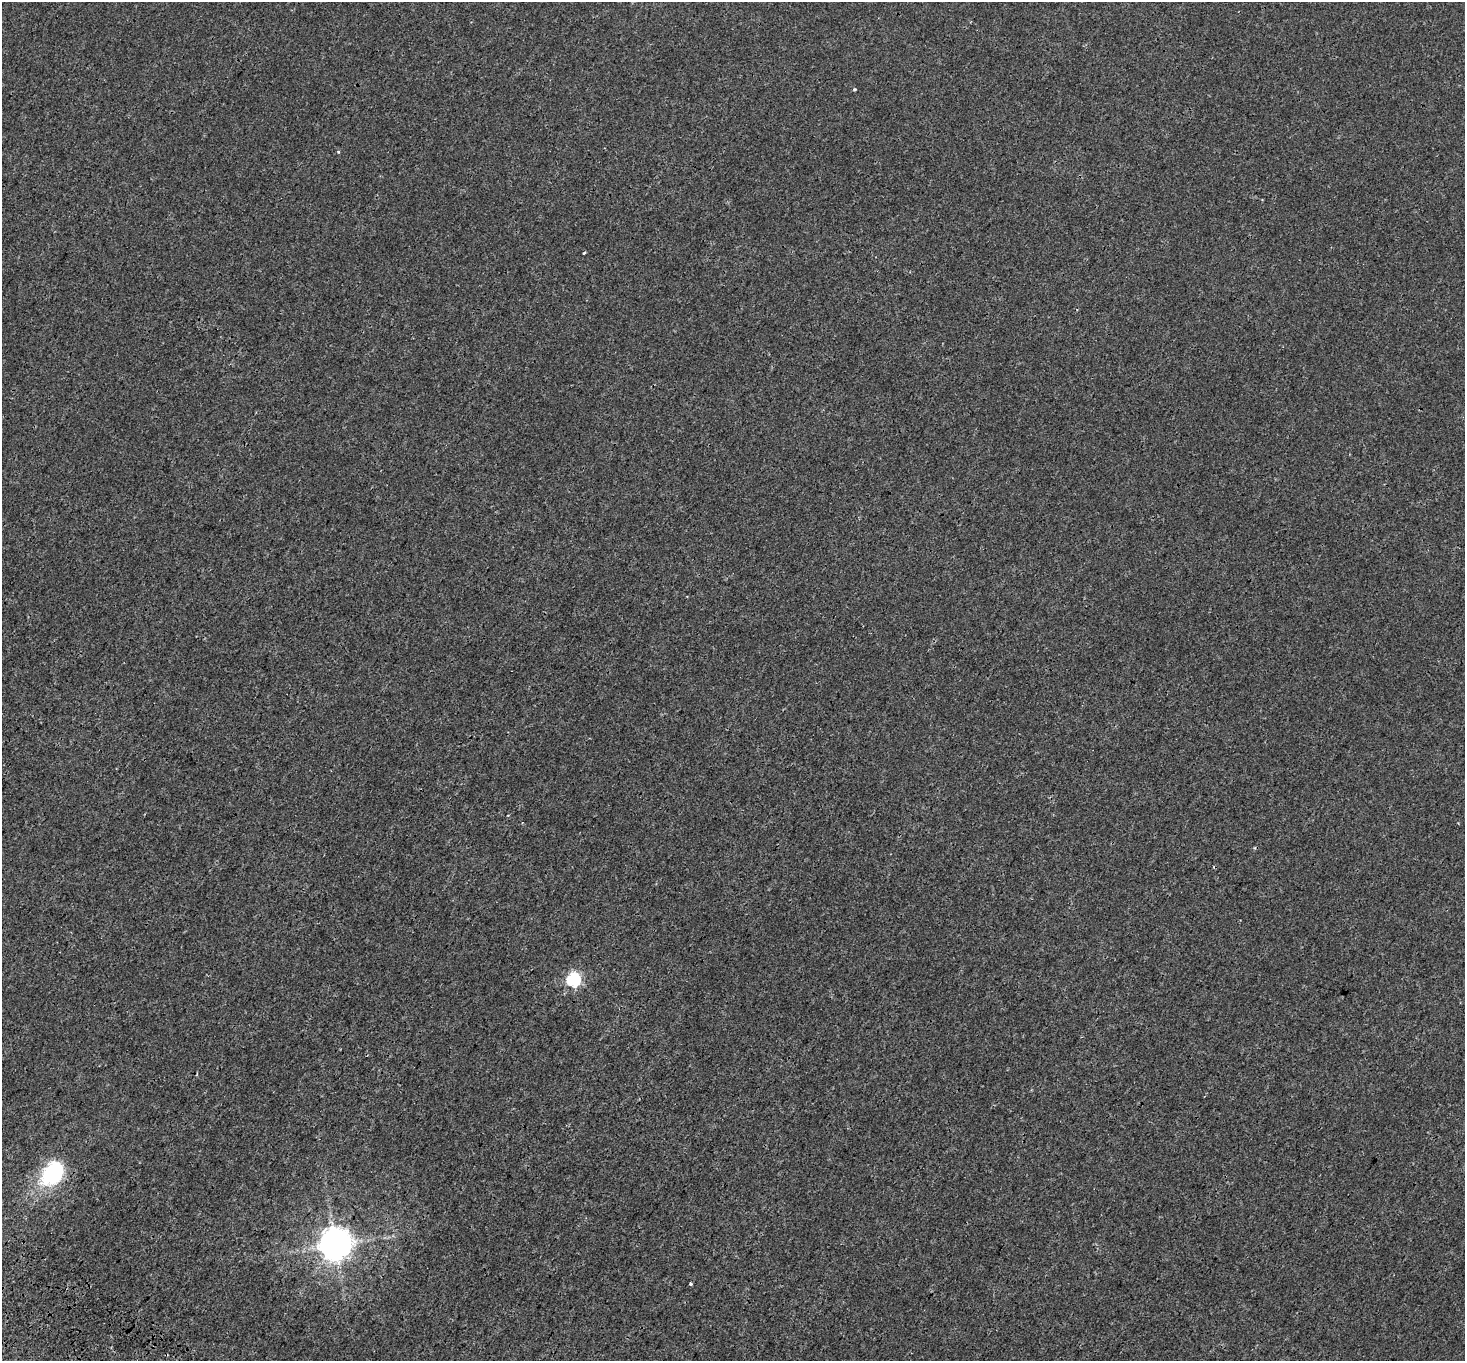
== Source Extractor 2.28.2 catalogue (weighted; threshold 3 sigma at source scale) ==
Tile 7 of 4 x 4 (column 3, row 2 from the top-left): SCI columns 3053-4515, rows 3054-4412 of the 6113 x 6170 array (HDU 1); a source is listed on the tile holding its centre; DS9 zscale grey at full resolution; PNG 1467 x 1363 px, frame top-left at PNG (2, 2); no overlay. Shown black and unused: <1% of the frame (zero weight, under 3 of 4 exposures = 9% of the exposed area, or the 3 px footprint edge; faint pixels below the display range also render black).
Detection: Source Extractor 2.28.2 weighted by HDU 2 'WHT'; one run over the whole footprint, this tile lists its part. Background 0.00138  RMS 0.0014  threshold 0.00615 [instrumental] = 3 sigma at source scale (4.5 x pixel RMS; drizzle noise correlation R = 1.50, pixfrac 1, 0.0396/0.0396 arcsec/px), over >= 5 px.
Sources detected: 8; all 8 listed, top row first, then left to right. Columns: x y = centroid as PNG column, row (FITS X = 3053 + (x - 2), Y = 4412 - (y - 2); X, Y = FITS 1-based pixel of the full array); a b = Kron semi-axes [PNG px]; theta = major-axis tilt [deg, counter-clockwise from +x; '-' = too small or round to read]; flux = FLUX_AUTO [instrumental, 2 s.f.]
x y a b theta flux
854 89 4 3 - 0.17
338 152 4 3 - 0.16
584 253 3 2 - 0.16
508 815 3 3 - 0.13
573 979 6 6 - 23
54 1171 13 9 51 28
336 1244 11 9 -90 270
690 1284 3 3 - 0.24